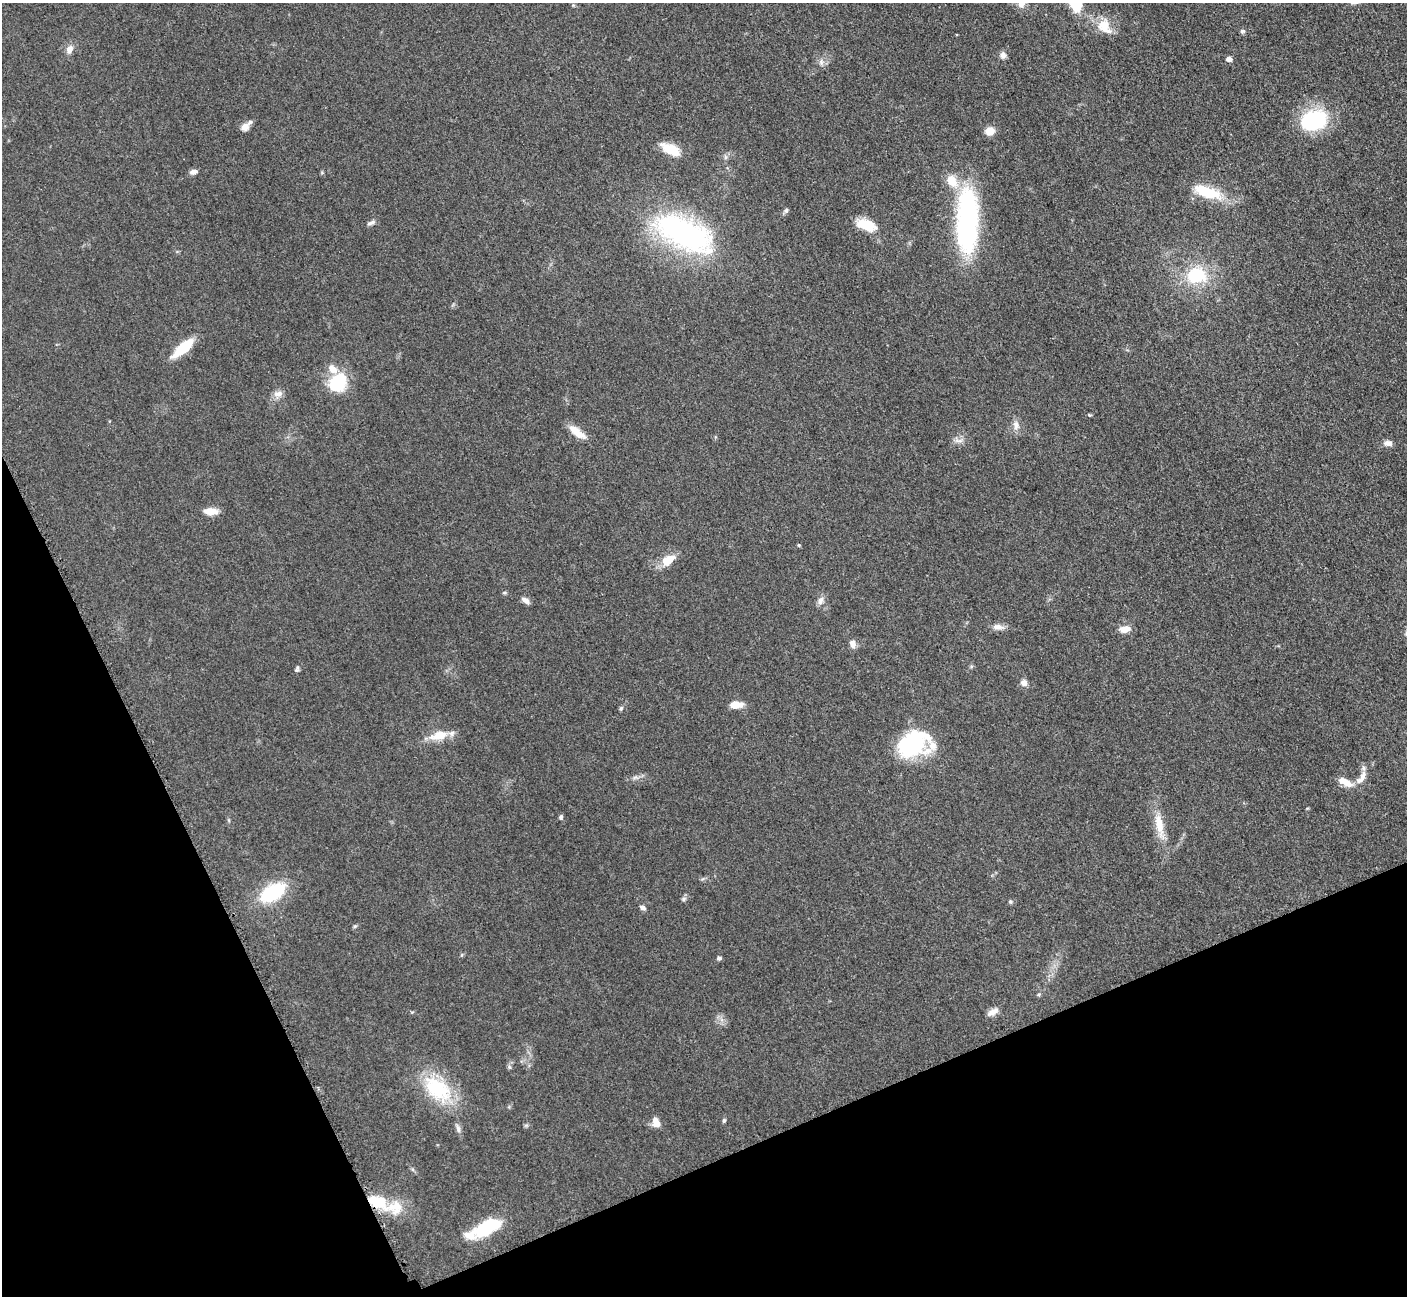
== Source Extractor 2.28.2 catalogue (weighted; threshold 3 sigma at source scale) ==
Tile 14 of 4 x 4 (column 2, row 4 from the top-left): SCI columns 1469-2873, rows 190-1483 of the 5701 x 5665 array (HDU 1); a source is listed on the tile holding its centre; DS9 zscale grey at full resolution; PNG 1409 x 1298 px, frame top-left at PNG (2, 3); no overlay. Shown black and unused: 22% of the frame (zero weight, under 3 of 5 exposures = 3% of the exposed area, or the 3 px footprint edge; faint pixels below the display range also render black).
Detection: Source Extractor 2.28.2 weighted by HDU 2 'WHT'; one run over the whole footprint, this tile lists its part. Background 0.0532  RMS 0.0059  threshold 0.0266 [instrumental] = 3 sigma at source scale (4.5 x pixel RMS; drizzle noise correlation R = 1.50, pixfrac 1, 0.05/0.05 arcsec/px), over >= 5 px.
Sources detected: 69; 2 inside a brighter object's white glare — not listed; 8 inside a brighter listed object's ellipse — not listed separately; the other 59 listed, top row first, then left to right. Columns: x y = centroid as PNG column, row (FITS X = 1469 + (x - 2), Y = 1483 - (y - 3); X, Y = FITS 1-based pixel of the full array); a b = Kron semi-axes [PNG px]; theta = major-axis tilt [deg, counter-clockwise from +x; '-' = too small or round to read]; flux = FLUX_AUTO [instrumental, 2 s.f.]
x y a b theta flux
1022 3 13 10 62 4.8
1104 25 20 16 69 10
1242 31 6 6 - 1.1
69 49 10 7 69 3.8
1003 55 9 8 - 2.4
1228 59 8 6 0 1.9
821 62 9 6 -82 2
1314 120 27 20 19 49
245 127 11 8 43 3.8
990 131 8 7 - 8.4
671 149 23 10 -27 12
193 172 9 6 21 2.6
1207 192 34 12 -19 23
786 210 8 5 63 1.2
967 220 75 24 89 95
371 223 12 5 21 1.9
866 225 24 11 -21 12
685 233 79 35 -26 120
1196 275 25 19 0 28
183 348 23 8 41 21
338 382 22 17 52 26
278 394 14 8 13 3.5
1089 415 5 4 - 0.66
1016 425 13 8 -81 3.7
577 432 24 8 -36 7.8
958 440 15 5 -4 2.7
1388 443 10 6 -4 3.2
211 511 16 8 -1 6.4
799 545 4 4 - 0.67
666 561 9 7 -60 8
504 593 6 4 19 0.72
525 600 10 6 -37 2.9
820 601 12 7 70 2.8
998 627 16 6 -2 3.4
1124 629 12 7 7 5.1
852 644 9 7 -73 3.5
297 669 8 5 64 1.3
1024 683 8 7 - 2.9
736 704 13 7 0 7.5
621 708 6 4 73 0.94
439 735 26 12 13 9.9
913 744 39 26 20 53
1362 776 15 7 78 4.1
1345 782 18 7 -29 6.8
561 817 6 5 - 1.2
1159 824 32 10 -80 12
273 892 22 12 32 46
684 899 7 6 - 1.3
1010 901 5 5 - 1
643 908 8 5 -25 1.5
355 926 6 4 18 0.79
719 958 6 5 - 1.2
993 1012 16 7 27 3.5
438 1089 41 24 -40 38
724 1120 6 4 63 0.88
657 1123 12 8 25 3.7
458 1129 12 6 -75 2.1
395 1207 36 19 -2 16
487 1227 34 15 26 28
Isophote crosses this tile's border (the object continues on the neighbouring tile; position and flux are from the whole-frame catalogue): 1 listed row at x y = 1022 3